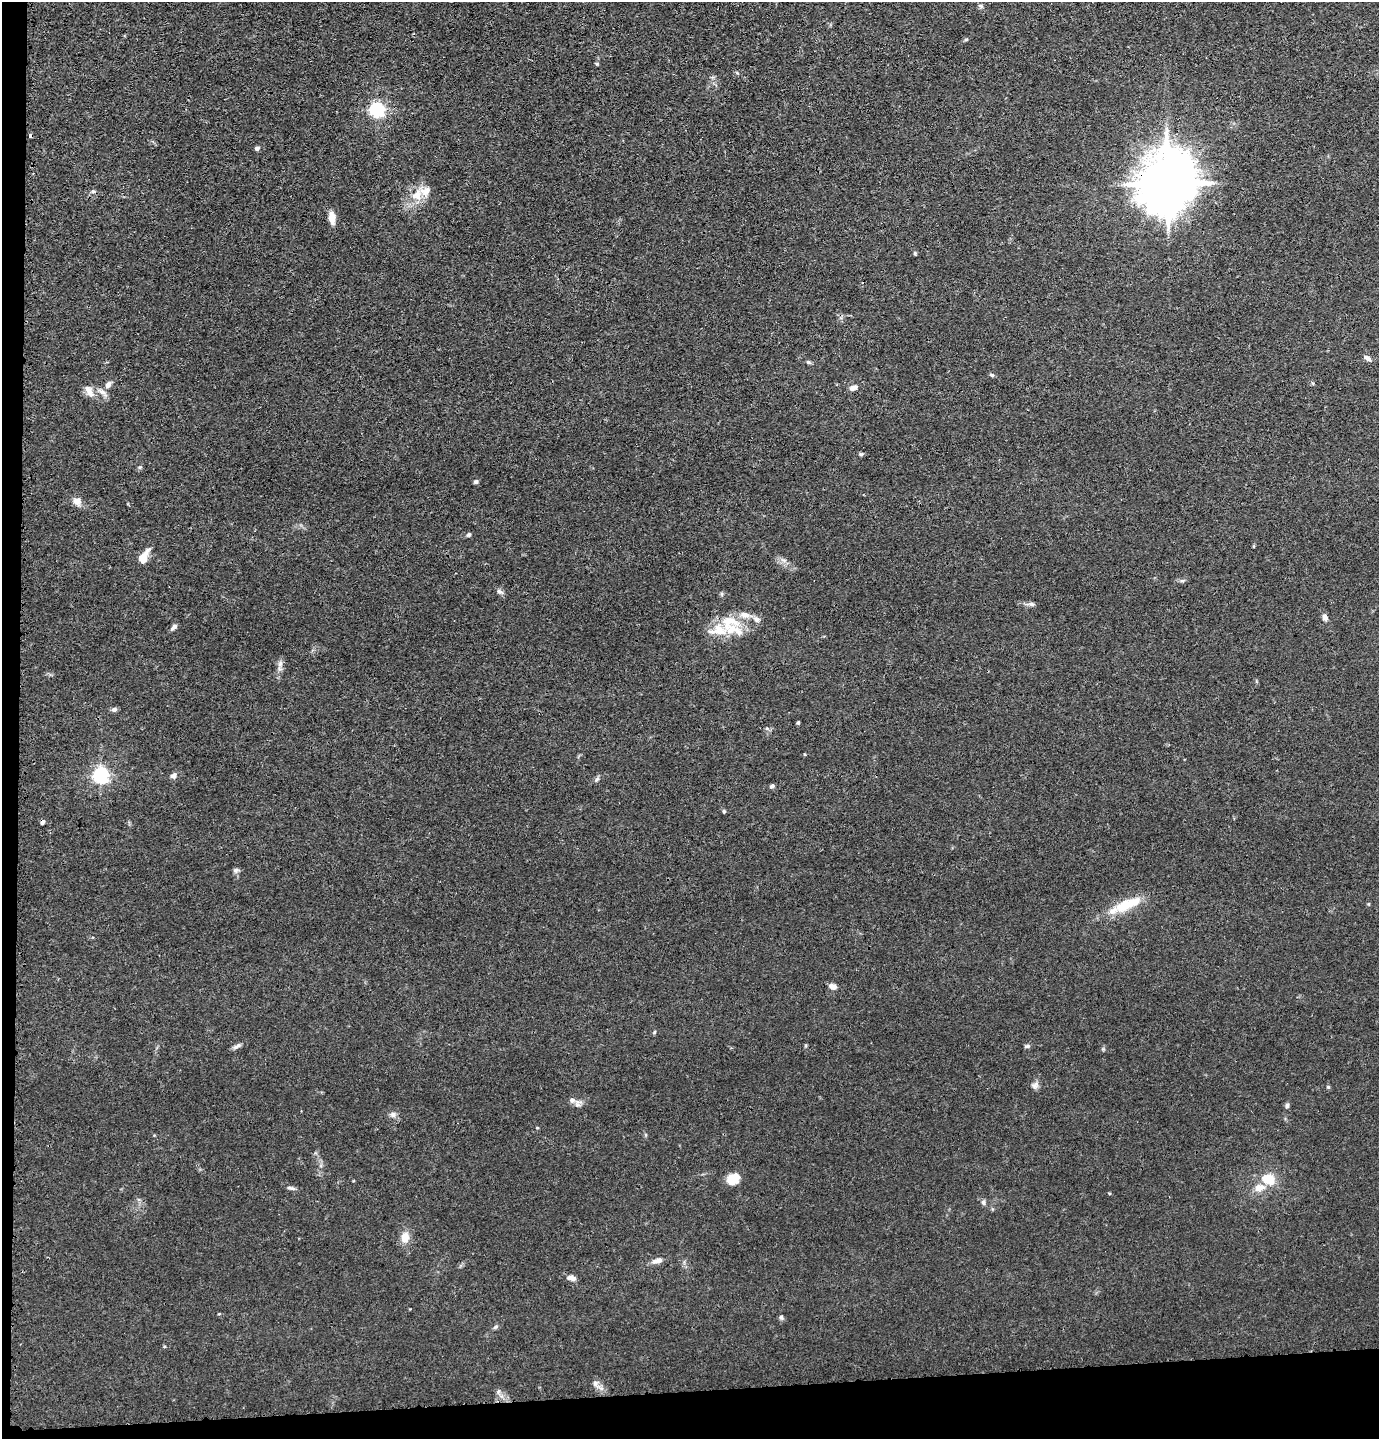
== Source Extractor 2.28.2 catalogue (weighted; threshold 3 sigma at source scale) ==
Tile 7 of 3 x 3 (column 1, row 3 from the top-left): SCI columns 98-1474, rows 22-1458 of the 4327 x 4353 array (HDU 1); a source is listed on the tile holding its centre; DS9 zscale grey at full resolution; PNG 1381 x 1441 px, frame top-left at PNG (2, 2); no overlay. Shown black and unused: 5% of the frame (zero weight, under 3 of 4 exposures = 3% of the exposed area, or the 3 px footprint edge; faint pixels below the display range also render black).
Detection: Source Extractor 2.28.2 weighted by HDU 2 'WHT'; one run over the whole footprint, this tile lists its part. Background 0.0138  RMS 0.0026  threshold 0.0117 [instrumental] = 3 sigma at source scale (4.5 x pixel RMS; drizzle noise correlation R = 1.50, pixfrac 1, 0.05/0.05 arcsec/px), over >= 5 px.
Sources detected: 69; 1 inside a brighter object's white glare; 1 cosmic-ray / hot-pixel residue — not listed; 6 inside a brighter listed object's ellipse — not listed separately; the other 61 listed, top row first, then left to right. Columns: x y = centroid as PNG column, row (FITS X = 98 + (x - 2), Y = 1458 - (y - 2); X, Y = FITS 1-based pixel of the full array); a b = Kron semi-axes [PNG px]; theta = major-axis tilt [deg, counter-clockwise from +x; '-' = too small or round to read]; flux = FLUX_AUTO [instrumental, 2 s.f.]
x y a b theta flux
980 6 8 5 -27 0.52
966 39 6 4 2 0.32
377 109 6 6 - 63
31 136 4 3 - 1.3
257 148 6 5 - 0.59
1167 183 17 14 77 1700
93 191 6 4 0 0.4
417 195 17 13 65 4.2
332 218 15 8 -84 2.2
915 253 6 3 73 0.3
1367 358 11 5 -34 0.95
808 362 6 5 - 0.46
992 375 7 4 -35 0.39
108 385 10 7 54 1.1
853 388 9 6 22 1.4
89 391 18 9 -58 2.1
103 392 15 7 -38 1.5
861 454 5 5 - 0.38
140 467 6 3 18 0.35
476 482 6 5 - 0.45
77 501 12 11 - 1.7
468 535 6 5 - 0.47
143 558 15 8 65 3.9
784 560 7 4 -1 0.65
1182 581 6 4 0 0.47
500 592 9 6 -30 0.79
1032 604 7 5 -2 0.64
1325 617 7 5 -70 1.2
728 622 31 21 2 8.6
174 627 8 5 47 0.86
280 664 9 6 89 1
114 709 7 6 - 0.67
798 722 5 4 - 0.33
101 775 6 6 - 82
173 775 8 6 26 0.88
597 779 7 4 45 0.5
772 786 6 5 - 0.59
724 811 5 4 - 0.34
235 870 7 7 - 0.64
1126 905 26 15 28 6.4
833 986 8 6 -11 1.5
654 1032 6 3 71 0.28
237 1046 14 5 32 0.84
1027 1046 7 5 2 0.49
1035 1085 10 7 71 1
1328 1087 5 4 - 0.32
572 1100 8 7 - 1.1
1287 1105 7 5 88 0.58
393 1115 9 7 3 0.95
537 1128 5 3 - 0.2
733 1179 14 10 31 4.4
1267 1179 16 11 -14 6.1
293 1188 9 5 -27 0.61
1259 1188 15 10 11 2.6
983 1202 7 6 - 0.62
405 1237 12 9 74 2.8
657 1261 13 7 18 1.6
571 1278 12 6 -12 1.3
781 1317 7 5 -75 0.51
496 1327 8 5 27 0.49
595 1383 9 8 - 1
Overlapping masked pixels (flux is a lower limit): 2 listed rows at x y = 31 136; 1167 183
Unlisted compact peaks at least as high as the median listed source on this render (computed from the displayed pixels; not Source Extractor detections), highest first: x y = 597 64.